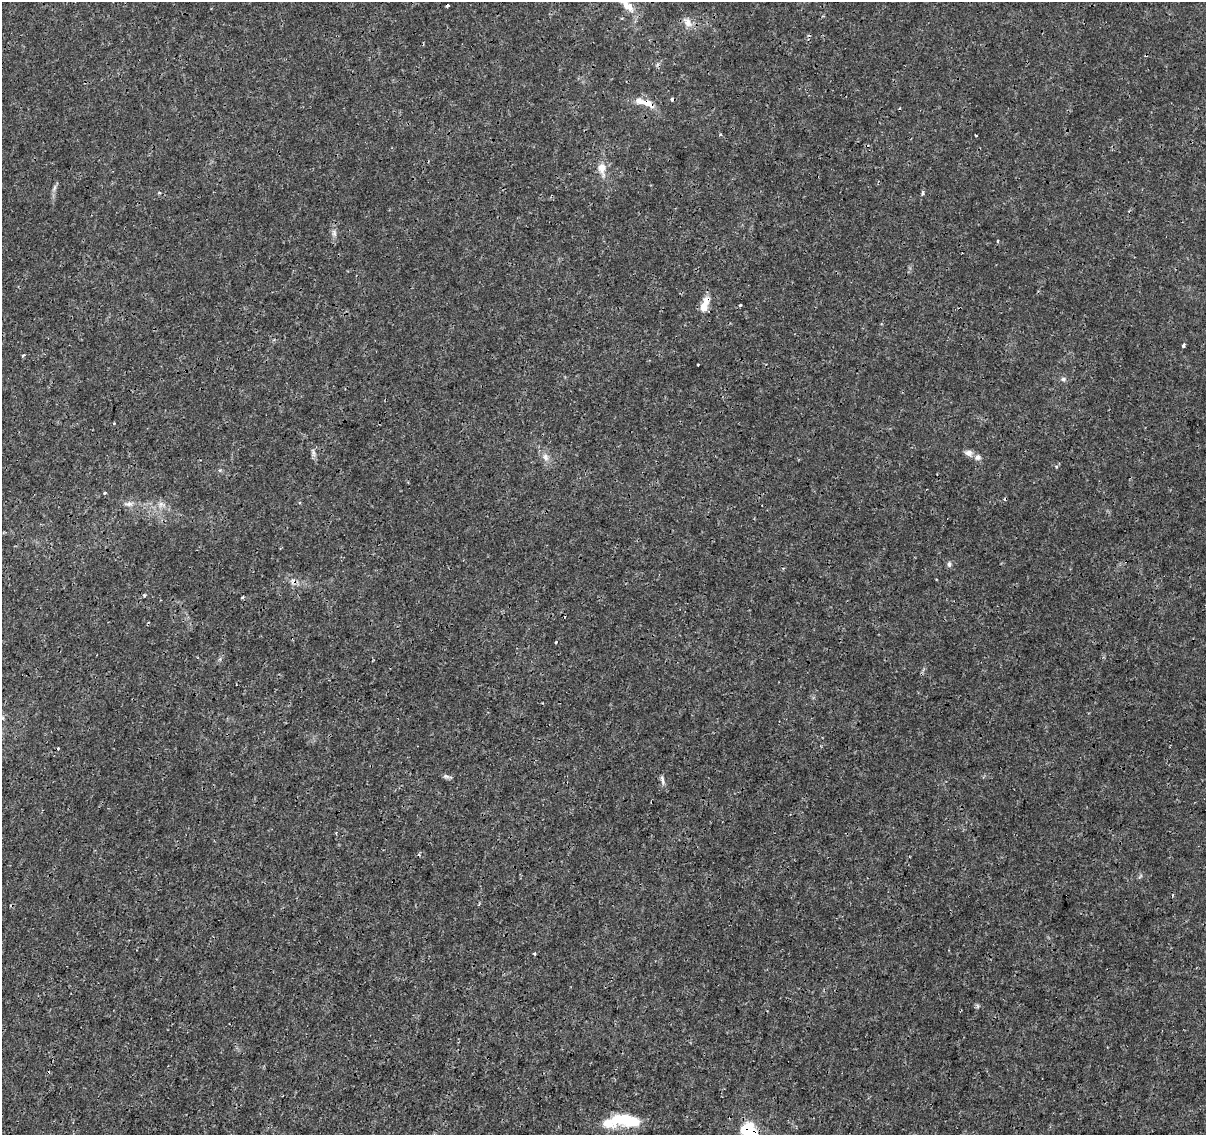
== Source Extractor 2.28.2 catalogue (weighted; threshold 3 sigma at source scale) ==
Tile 7 of 4 x 4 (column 3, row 2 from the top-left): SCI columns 2424-3627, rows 2552-3684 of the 4832 x 5042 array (HDU 1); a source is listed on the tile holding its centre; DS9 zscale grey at full resolution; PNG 1208 x 1137 px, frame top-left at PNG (2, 2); no overlay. Shown black and unused: <1% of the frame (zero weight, under 3 of 4 exposures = <1% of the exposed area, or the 3 px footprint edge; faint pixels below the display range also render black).
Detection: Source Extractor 2.28.2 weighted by HDU 2 'WHT'; one run over the whole footprint, this tile lists its part. Background 0.00203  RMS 7.8e-04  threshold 0.00352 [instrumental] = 3 sigma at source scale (4.5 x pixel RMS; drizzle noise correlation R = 1.50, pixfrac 1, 0.0396/0.0396 arcsec/px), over >= 5 px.
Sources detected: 43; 2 inside a brighter object's white glare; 6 cosmic-ray / hot-pixel residue — not listed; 3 inside a brighter listed object's ellipse — not listed separately; the other 32 listed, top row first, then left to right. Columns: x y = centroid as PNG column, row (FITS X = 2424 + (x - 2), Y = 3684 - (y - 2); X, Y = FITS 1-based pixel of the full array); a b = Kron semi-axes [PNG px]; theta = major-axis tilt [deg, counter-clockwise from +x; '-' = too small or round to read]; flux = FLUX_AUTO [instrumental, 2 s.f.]
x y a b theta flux
627 6 22 10 -41 1.2
687 22 16 10 -54 0.66
647 103 22 8 -26 0.96
976 135 3 2 - 0.067
602 169 19 10 -80 0.89
54 188 11 4 68 0.24
923 193 5 4 - 0.12
334 233 10 6 -81 0.29
998 241 4 3 - 0.089
706 301 18 11 72 0.76
740 305 3 2 - 0.18
1183 345 4 3 - 0.25
23 355 5 3 - 0.084
1063 379 7 6 - 0.19
313 453 9 4 -81 0.23
968 453 11 8 -14 0.38
545 457 12 7 -65 0.46
1057 467 5 3 - 0.087
105 493 4 3 - 0.09
128 504 13 6 -2 0.37
161 504 9 4 71 0.23
949 564 8 5 -82 0.18
144 595 4 4 - 0.098
243 597 4 3 - 0.092
556 642 3 3 - 0.063
446 776 10 5 -14 0.2
662 780 14 4 -87 0.23
534 954 4 3 - 0.1
978 1006 7 4 -89 0.13
625 1119 16 13 -54 1.8
607 1123 23 13 -12 1.3
750 1133 20 13 -47 5.3
Overlapping masked pixels (flux is a lower limit): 3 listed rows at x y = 647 103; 706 301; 750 1133
Isophote crosses this tile's border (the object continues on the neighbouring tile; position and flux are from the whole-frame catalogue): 1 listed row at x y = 750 1133